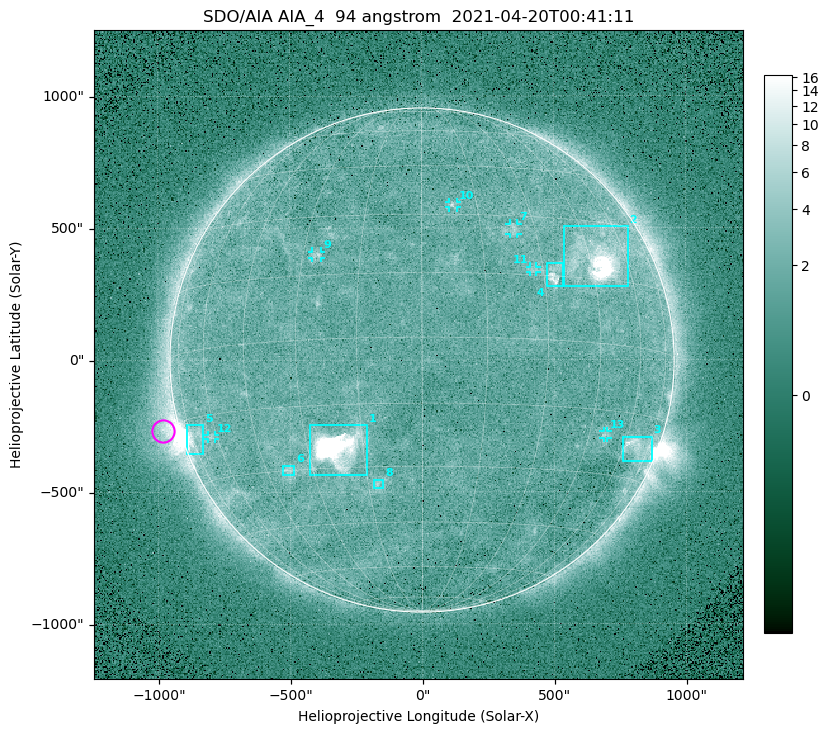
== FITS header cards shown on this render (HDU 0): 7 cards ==
TELESCOP= 'SDO/AIA '
INSTRUME= 'AIA_4   '
WAVELNTH=                   94
WAVEUNIT= 'angstrom'
DATE-OBS= '2021-04-20T00:41:11.13'
CTYPE1  = 'HPLN-TAN'
CTYPE2  = 'HPLT-TAN'

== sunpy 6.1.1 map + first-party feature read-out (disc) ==
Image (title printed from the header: SDO/AIA AIA_4  94 angstrom  2021-04-20T00:41:11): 512 x 512 px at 4.8 arcsec/px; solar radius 955 arcsec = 199 px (full disc in frame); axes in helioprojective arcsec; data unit not stated in the header (colour bar unlabelled)
Orientation: roll -0.138 deg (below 1 deg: not rotated)
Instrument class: DISC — disc imager (sunpy class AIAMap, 94 A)
Bright regions (active regions / flare kernels): reference = the median radial profile (limb darkening/brightening removed); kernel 5 px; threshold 5 sigma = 2.36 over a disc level ~1.71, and >= 1.15x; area >= 9 px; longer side >= 5 px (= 24 arcsec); searched inside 0.97 R_sun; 13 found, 13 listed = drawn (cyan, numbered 1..; 6 of them under ~33 arcsec drawn as corner ticks so the feature stays visible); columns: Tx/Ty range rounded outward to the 10 arcsec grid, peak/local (2 s.f.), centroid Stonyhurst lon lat
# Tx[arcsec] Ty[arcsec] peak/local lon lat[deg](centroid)
1 -430..-210 -440..-240 299 -22 -25
2 540..780 280..510 27 +48 +20
3 760..870 -390..-290 4.7 +67 -22
4 470..540 280..370 5.5 +33 +15
5 -900..-830 -360..-240 7.3 -72 -19
6 -530..-480 -440..-400 3.1 -38 -30
7 330..370 470..520 2.9 +24 +26
8 -180..-150 -490..-450 3 -12 -34
9 -420..-380 390..410 3.2 -26 +20
10 100..130 580..600 3.1 +8 +33
11 410..440 330..360 2.7 +27 +16
12 -810..-780 -300..-280 2.6 -63 -20
13 680..700 -300..-270 2.7 +51 -21
Off-limb structures (1.02-1.3 R_sun): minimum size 50 px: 6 found; the strongest spans PA ~85..115 deg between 1.02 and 1.2 R_sun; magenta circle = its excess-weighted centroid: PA ~105 deg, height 1.06 R_sun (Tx ~-980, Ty ~-270 arcsec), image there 4.8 x the reference